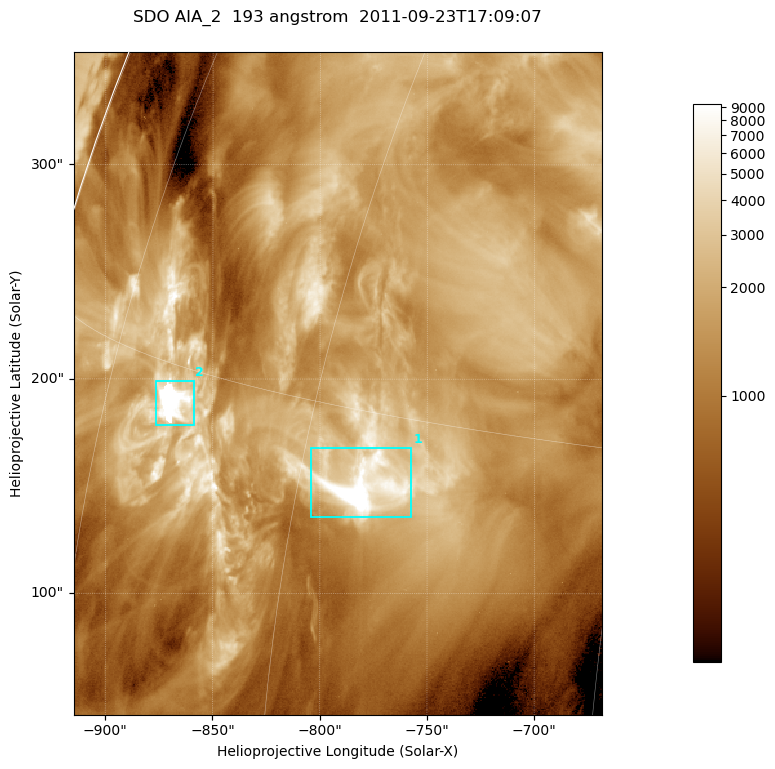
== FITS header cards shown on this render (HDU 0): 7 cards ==
TELESCOP= 'SDO     '           /
INSTRUME= 'AIA_2   '           /
WAVELNTH=                  193 /
WAVEUNIT= 'angstrom'           /
DATE-OBS= '2011-09-23T17:09:07.84' /
CTYPE1  = 'HPLN-TAN'           /
CTYPE2  = 'HPLT-TAN'           /

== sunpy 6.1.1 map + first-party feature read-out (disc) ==
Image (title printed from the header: SDO AIA_2  193 angstrom  2011-09-23T17:09:07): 410 x 514 px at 0.601 arcsec/px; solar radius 957 arcsec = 1592 px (partial field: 2.6% of the solar disc is inside the frame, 99% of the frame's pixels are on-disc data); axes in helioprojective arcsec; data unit not stated in the header (colour bar unlabelled)
Pointing: header CRPIX1/2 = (2043.81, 2047.21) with CRVAL1/2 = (0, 0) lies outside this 410 x 514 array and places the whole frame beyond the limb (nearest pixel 1.41 R_sun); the SolarSoft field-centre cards XCEN/YCEN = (-791.7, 198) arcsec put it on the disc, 1312 arcsec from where CRPIX/CRVAL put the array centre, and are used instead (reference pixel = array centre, CRVAL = XCEN/YCEN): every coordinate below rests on XCEN/YCEN
Orientation: roll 0.0565 deg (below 1 deg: not rotated)
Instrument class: DISC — disc imager (sunpy class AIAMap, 193 A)
Bright regions (active regions / flare kernels): reference = the on-disc median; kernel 3 px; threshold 5 sigma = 3730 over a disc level ~1345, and >= 1.15x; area >= 210 px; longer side >= 5 px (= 3 arcsec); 2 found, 2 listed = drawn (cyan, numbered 1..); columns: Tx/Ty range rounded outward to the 2 arcsec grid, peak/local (2 s.f.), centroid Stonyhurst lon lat
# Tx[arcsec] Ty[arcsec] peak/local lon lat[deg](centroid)
1 -804..-756 134..168 12 -56 +13
2 -878..-858 178..200 12 -69 +14
Off-limb structures (1.02-1.3 R_sun): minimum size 105 px: none found